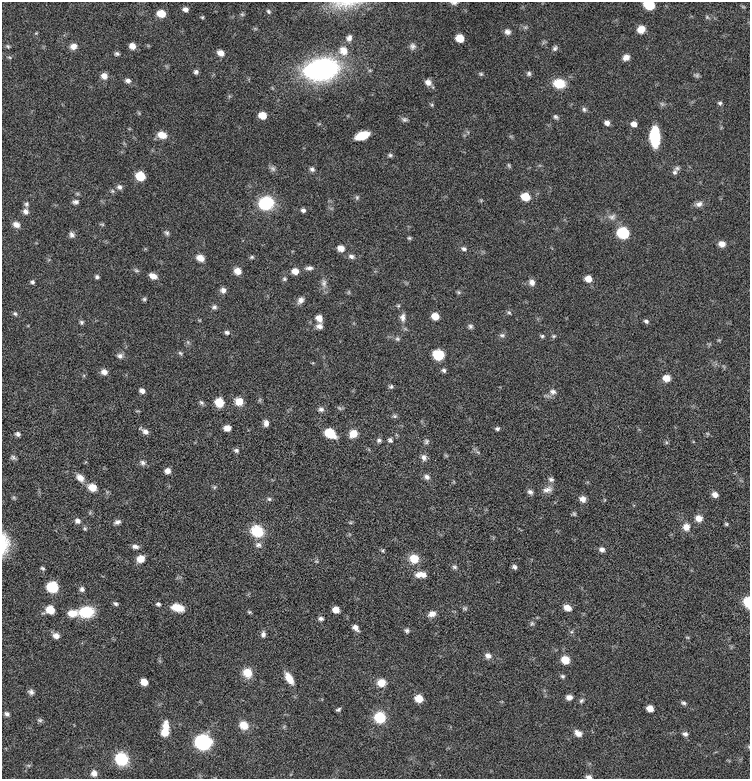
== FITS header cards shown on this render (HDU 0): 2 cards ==
NAXIS1  =                  748
NAXIS2  =                  777

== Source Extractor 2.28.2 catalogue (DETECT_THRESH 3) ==
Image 748 x 777 px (HDU 0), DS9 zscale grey, 1 PNG px = 1 image px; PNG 752 x 781 px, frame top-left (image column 1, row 777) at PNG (2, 2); no overlay
Background -0.179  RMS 1.4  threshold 4.21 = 3 sigma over >= 5 px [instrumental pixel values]
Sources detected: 236; all 236 listed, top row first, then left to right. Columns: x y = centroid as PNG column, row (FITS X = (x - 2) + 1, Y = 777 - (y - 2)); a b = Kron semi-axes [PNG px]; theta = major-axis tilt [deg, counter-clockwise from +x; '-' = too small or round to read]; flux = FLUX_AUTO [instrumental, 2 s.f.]
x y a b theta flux
454 3 9 4 0 230
345 4 47 12 3 2500
649 5 8 6 -12 2600
743 7 6 4 -2 120
185 9 6 5 - 490
268 11 6 5 - 170
161 14 7 6 - 1700
242 14 6 5 - 160
202 17 4 4 - 120
707 17 7 5 -31 180
525 27 7 5 20 210
255 29 6 4 -1 120
641 29 8 7 - 900
507 32 8 7 - 380
36 33 6 3 44 98
349 38 9 8 - 460
460 38 6 5 - 2400
8 46 6 5 - 150
73 46 9 7 17 590
132 46 6 6 - 720
412 46 8 7 - 350
555 48 8 6 47 250
343 51 15 13 -47 1300
221 53 7 5 -27 810
117 54 7 5 2 210
9 57 6 4 -13 140
626 57 7 6 - 610
322 69 20 15 9 26000
310 71 14 11 -8 4700
196 72 5 4 - 240
529 73 6 6 - 220
481 74 6 5 - 160
696 75 8 5 -14 190
104 76 7 7 - 630
128 81 8 6 -21 340
428 82 9 7 -39 560
559 83 10 8 -5 2800
720 103 6 5 - 200
662 104 7 6 - 220
432 105 6 5 - 130
584 109 7 6 - 230
139 113 5 4 - 100
262 115 6 5 - 1800
556 117 7 5 -41 220
404 119 9 6 -8 260
607 123 5 5 - 440
634 124 6 5 - 640
162 135 10 7 -15 1100
362 135 11 6 19 3200
511 136 7 4 -2 120
655 137 15 7 -89 7300
390 155 6 5 - 190
509 165 7 4 -64 140
272 168 9 7 -25 300
677 168 8 6 21 230
312 169 7 6 - 260
675 172 8 6 -85 260
140 176 7 6 - 3900
119 187 8 7 - 320
112 191 7 5 -22 170
357 197 7 5 76 180
526 197 7 6 - 2700
481 200 5 4 - 100
75 202 9 6 2 300
266 203 12 10 6 6200
26 204 6 6 - 220
699 204 11 7 11 460
331 208 7 4 -18 140
303 210 5 4 - 290
26 211 7 7 - 450
612 217 11 9 9 540
16 224 8 7 - 610
102 224 6 4 -8 130
167 233 8 5 -48 230
623 233 7 6 - 11000
72 235 8 7 - 350
409 238 5 4 - 150
722 244 7 6 - 730
341 248 8 7 - 710
464 249 8 6 -14 280
351 256 9 6 -10 360
252 257 6 4 15 150
200 258 9 6 -23 830
309 268 11 5 4 370
136 270 8 5 -15 180
237 271 7 7 - 840
295 271 7 6 - 980
153 276 8 6 -25 700
97 277 5 5 - 200
284 279 6 6 - 180
588 279 7 6 - 1100
32 282 5 5 - 220
532 282 9 7 -72 490
324 283 14 8 -81 550
223 290 7 6 - 460
349 292 6 4 89 130
458 292 7 4 -27 150
144 299 6 4 16 160
300 300 10 7 53 460
398 306 5 5 - 130
214 307 7 6 - 280
509 312 7 5 -36 180
15 314 7 6 - 220
435 316 6 5 - 1600
403 317 12 8 -88 550
319 318 7 6 - 830
199 320 6 3 -18 89
646 321 7 5 -26 240
82 322 6 5 - 190
319 326 8 7 - 430
470 326 7 6 - 240
227 332 7 5 -6 250
502 335 9 6 -16 260
542 336 6 5 - 170
553 336 7 5 14 170
397 339 7 6 - 220
719 340 6 4 42 110
188 342 7 5 -47 200
180 353 7 5 -40 170
438 355 10 9 - 2600
120 356 9 7 -6 380
444 370 6 5 - 230
104 372 8 7 - 520
666 378 8 8 - 850
391 386 6 5 - 190
142 391 6 4 -28 450
553 392 10 9 - 520
260 400 6 4 89 140
239 401 9 8 - 1200
219 402 8 7 - 2000
201 403 7 6 - 230
340 408 9 4 -9 180
321 409 8 7 - 340
394 416 7 5 -1 190
266 423 7 6 - 470
227 428 6 5 - 720
497 429 6 5 - 210
145 431 11 5 -33 460
330 433 11 7 -30 2500
18 434 6 5 - 270
353 434 10 8 36 1100
707 434 5 5 - 130
379 440 6 6 - 260
390 440 7 6 - 260
426 441 8 7 - 250
666 442 6 5 - 150
236 450 6 5 - 250
478 452 10 4 -34 180
446 455 6 4 -2 110
13 457 7 5 -28 230
424 457 9 7 -73 410
143 463 8 7 - 330
167 471 6 6 - 550
427 477 8 6 -28 370
80 478 10 7 -42 820
551 479 8 6 -22 280
92 487 9 7 -24 1300
214 487 6 5 - 140
547 490 14 9 20 600
530 492 7 6 - 310
715 495 7 6 - 520
14 498 6 5 - 150
269 499 7 5 -2 200
582 499 7 7 - 510
604 500 6 3 71 93
574 514 5 4 - 160
699 518 8 7 - 750
77 521 7 6 - 410
117 522 9 6 20 340
350 522 6 4 18 120
726 524 5 4 - 140
686 527 10 9 - 790
85 528 5 5 - 150
257 531 12 10 -30 3300
5 543 26 10 89 2000
258 545 10 8 -21 450
135 546 8 5 -9 370
602 549 7 6 - 350
383 550 5 5 - 140
141 559 8 7 - 1000
414 559 10 9 - 1700
316 561 5 5 - 150
454 567 6 6 - 230
514 567 5 4 - 250
42 568 5 4 - 160
423 574 9 7 -34 640
418 575 8 8 - 620
52 587 7 6 - 9400
82 589 6 6 - 300
747 602 12 7 -83 1200
116 604 6 4 -26 200
158 604 6 5 - 220
177 608 13 8 -15 1500
465 608 6 5 - 160
567 608 8 6 -23 860
50 610 7 6 - 2600
336 610 6 5 - 1100
86 612 13 9 4 4300
249 612 6 4 -26 130
72 613 9 7 3 1400
432 614 9 7 22 590
321 619 7 5 -8 260
532 624 7 6 - 220
355 628 7 5 -43 560
407 630 7 6 - 230
263 634 8 6 90 320
56 636 8 6 -36 590
687 637 5 3 - 90
488 656 9 8 - 470
565 660 8 7 - 1400
247 673 10 9 - 1500
562 676 5 5 - 180
289 678 13 6 -58 1400
144 682 6 6 - 910
381 683 10 9 - 1100
31 692 8 6 -31 330
569 697 7 6 - 520
419 699 7 6 - 1400
581 701 7 5 44 200
683 703 7 5 -28 220
650 708 6 5 - 1100
338 710 5 3 - 180
7 714 7 5 -23 280
380 717 10 10 - 3200
40 720 8 5 -1 210
244 725 9 8 - 1400
166 726 11 8 -84 1100
284 727 6 4 55 130
165 732 8 7 - 1100
578 733 9 6 -29 670
685 734 7 5 -13 320
203 742 8 7 - 45000
122 759 10 9 - 4600
28 765 8 4 8 150
94 773 7 7 - 550
588 777 7 4 -7 320
At the frame edge (FLAGS 8, measured only in part): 6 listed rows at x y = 454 3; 345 4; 649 5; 5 543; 747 602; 588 777